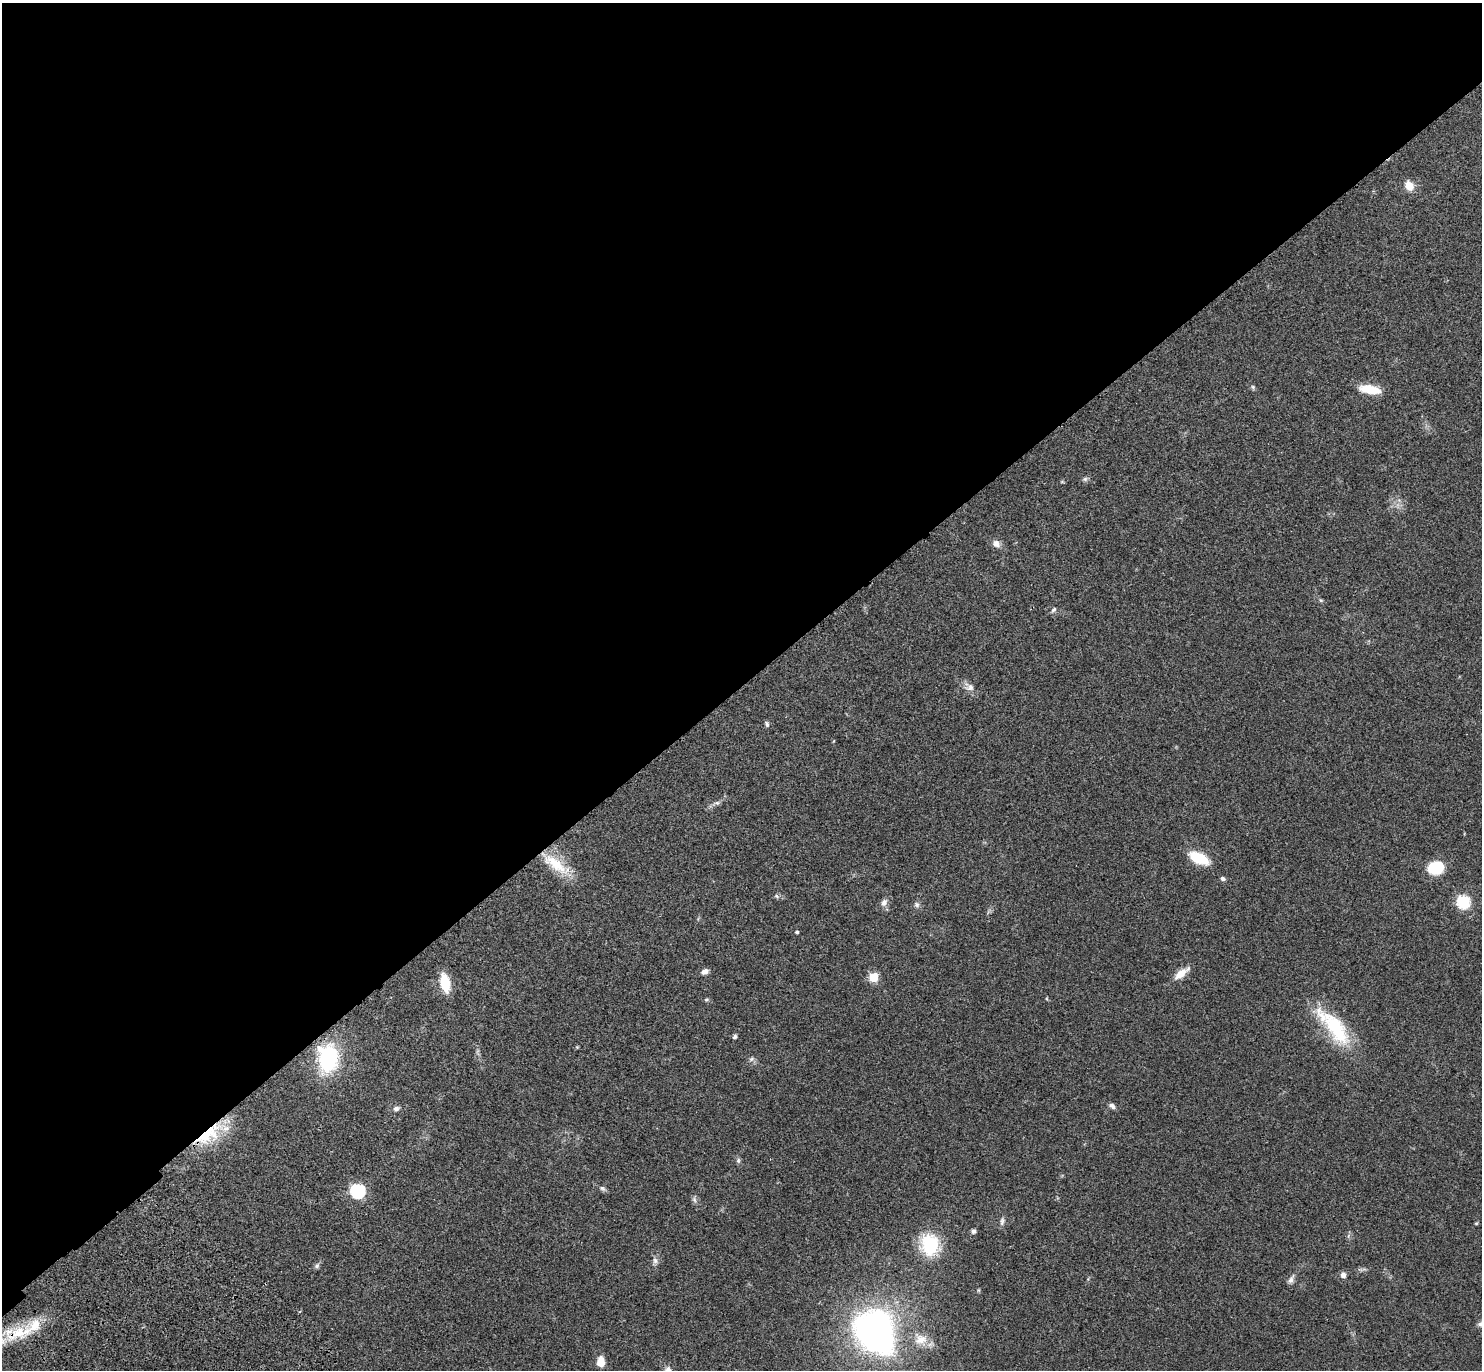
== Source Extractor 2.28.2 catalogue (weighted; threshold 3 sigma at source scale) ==
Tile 2 of 4 x 4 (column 2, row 1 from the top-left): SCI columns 1577-3056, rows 4352-5719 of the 6116 x 6106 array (HDU 1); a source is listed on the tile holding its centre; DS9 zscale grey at full resolution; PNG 1484 x 1372 px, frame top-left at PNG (2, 3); no overlay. Shown black and unused: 50% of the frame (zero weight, under 3 of 4 exposures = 6% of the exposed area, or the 3 px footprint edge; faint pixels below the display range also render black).
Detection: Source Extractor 2.28.2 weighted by HDU 2 'WHT'; one run over the whole footprint, this tile lists its part. Background 0.0515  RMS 0.0053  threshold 0.0238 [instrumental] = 3 sigma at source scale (4.5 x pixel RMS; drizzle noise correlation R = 1.50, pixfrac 1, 0.05/0.05 arcsec/px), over >= 5 px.
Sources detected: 55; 1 too faint to see at this stretch — not listed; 2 inside a brighter listed object's ellipse — not listed separately; the other 52 listed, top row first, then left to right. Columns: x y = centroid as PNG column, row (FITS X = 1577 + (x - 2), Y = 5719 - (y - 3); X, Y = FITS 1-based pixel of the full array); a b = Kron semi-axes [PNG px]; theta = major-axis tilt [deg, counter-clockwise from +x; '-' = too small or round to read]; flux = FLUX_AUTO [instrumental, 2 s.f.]
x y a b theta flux
1409 186 10 8 -59 7.2
1253 387 6 6 - 0.87
1370 389 24 9 -10 13
1085 479 8 6 15 1.2
1062 482 6 4 0 0.57
996 544 11 8 -46 3.1
1321 600 7 5 -29 0.75
1053 610 8 5 49 1.2
970 687 14 9 6 3.3
767 724 8 5 -67 1.1
716 803 11 6 7 1.7
1199 858 16 8 -25 22
556 864 43 14 -36 17
1436 868 13 10 9 25
1223 878 7 5 -17 1.2
776 896 8 5 -28 1.2
1463 901 6 6 - 63
884 902 10 7 60 2.4
917 905 9 6 -58 1.5
797 932 4 3 - 0.69
705 971 9 6 22 2.5
1181 973 21 8 38 6.3
873 977 6 5 - 25
445 983 19 9 -77 14
706 999 5 5 - 0.88
1047 999 6 3 -71 0.5
1334 1027 59 20 -49 36
735 1037 6 5 - 1
577 1047 4 4 - 0.48
328 1058 29 21 -89 46
751 1059 9 5 27 1.3
1112 1106 8 5 -34 1.9
396 1109 9 7 22 1.9
208 1135 42 18 36 27
738 1161 7 6 - 1.1
602 1188 9 6 -29 1.3
358 1191 7 6 - 92
694 1199 9 5 -79 1.4
1002 1221 12 6 81 1.8
1476 1223 4 4 - 0.58
973 1231 5 5 - 1.6
930 1244 23 20 -69 29
655 1261 11 7 -81 2.1
317 1266 8 6 46 1.3
1343 1275 6 6 - 2.3
1291 1279 13 6 64 2.1
978 1290 6 4 90 0.55
1481 1324 11 7 7 2.1
875 1331 45 37 -64 200
19 1333 47 18 20 23
921 1339 21 17 -34 10
601 1362 8 6 88 8.9
Overlapping masked pixels (flux is a lower limit): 2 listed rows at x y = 208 1135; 19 1333
Isophote crosses this tile's border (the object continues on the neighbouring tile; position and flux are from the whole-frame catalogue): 2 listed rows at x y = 1481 1324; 19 1333